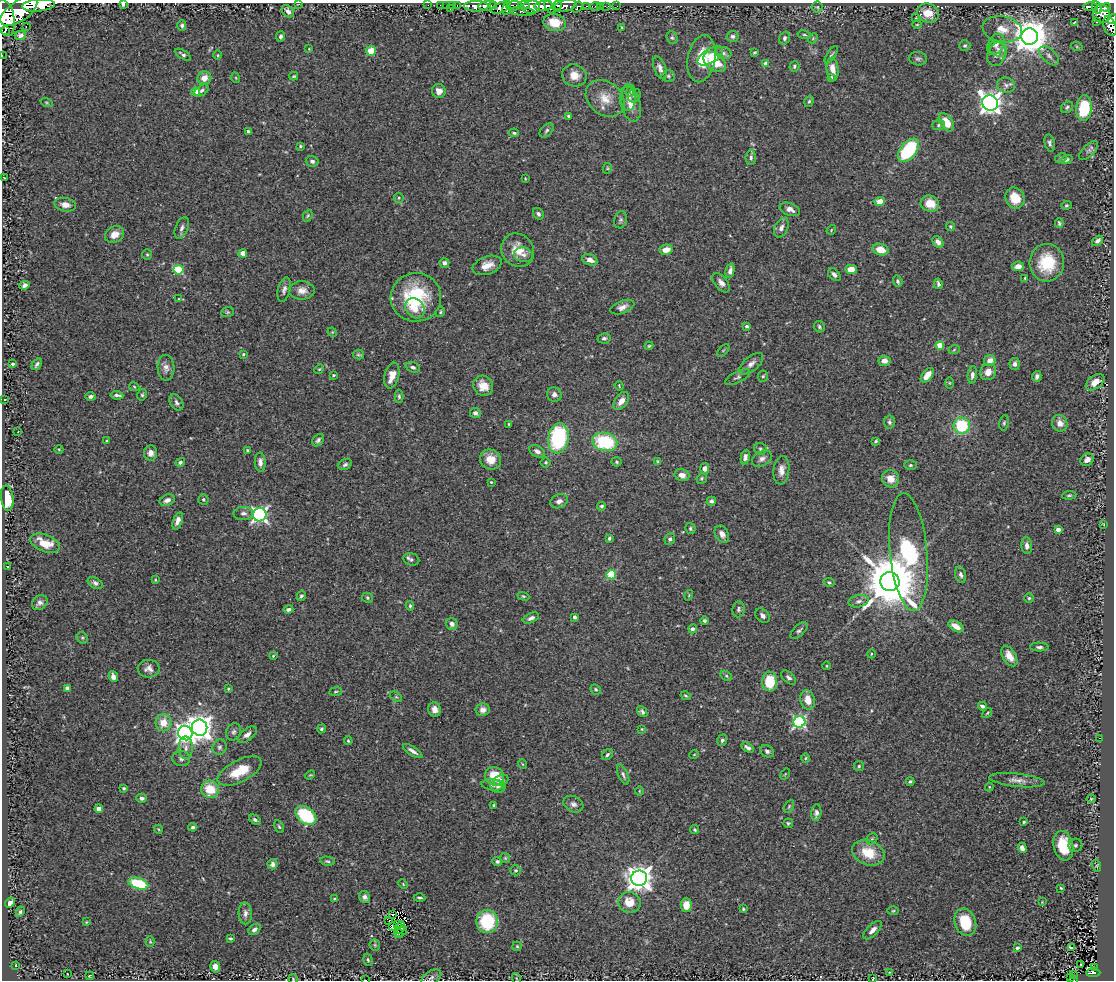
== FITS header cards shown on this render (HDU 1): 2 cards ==
NAXIS1  =                 1112
NAXIS2  =                  978

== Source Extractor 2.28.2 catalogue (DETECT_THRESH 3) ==
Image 1112 x 978 px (HDU 1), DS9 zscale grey, 1 PNG px = 1 image px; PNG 1116 x 982 px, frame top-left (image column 1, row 978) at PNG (2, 3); each listed source drawn as its Kron ellipse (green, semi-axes under 4 px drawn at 4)
Background 0.677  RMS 0.028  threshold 0.0831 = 3 sigma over >= 5 px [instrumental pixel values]
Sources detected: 416; all 416 listed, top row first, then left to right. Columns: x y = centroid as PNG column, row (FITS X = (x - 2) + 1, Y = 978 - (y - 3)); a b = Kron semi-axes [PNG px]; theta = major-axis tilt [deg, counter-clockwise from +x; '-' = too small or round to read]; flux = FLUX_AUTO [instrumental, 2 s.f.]
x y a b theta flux
123 4 4 3 - 3.4
299 4 2 2 - 8.2
39 5 16 6 5 4400
428 5 2 2 - 8.3
440 5 2 2 - 12
446 5 2 2 - 16
457 5 3 2 - 29
524 5 6 3 -7 400
557 5 4 3 - 630
453 6 4 3 - 59
476 6 12 5 0 1900
488 6 9 4 8 1200
494 6 3 2 - 330
514 6 7 4 5 580
544 6 9 4 4 2600
565 6 12 5 13 1400
586 6 4 2 - 110
600 6 2 2 - 7.7
606 6 5 2 - 17
617 6 2 2 - 7.7
531 7 9 6 10 1800
550 7 7 3 -63 1100
577 7 6 4 53 290
595 7 5 4 - 57
817 7 5 5 - 3
1090 7 7 4 -2 250
1097 7 7 3 -66 210
1106 7 5 4 - 430
500 8 10 5 26 820
507 8 7 3 79 580
450 9 3 2 - 82
19 11 21 10 34 7700
288 11 7 5 -49 6.5
522 11 13 4 -5 490
928 13 11 9 -23 29
1102 14 9 8 - 830
5 18 18 9 -79 5900
916 18 3 3 - 1.4
1112 19 5 3 - 300
1075 22 3 3 - 3.5
1096 22 3 2 - 2.2
555 23 11 8 -11 29
917 25 5 3 - 1.9
26 26 3 2 - 99
182 26 5 4 - 3.5
1110 26 10 6 -67 650
622 27 3 2 - 1.5
1002 29 20 13 -10 30
5 31 3 2 - 9900
20 35 6 4 15 6.4
804 35 7 3 -9 2.5
281 36 5 4 - 4.2
733 36 6 5 - 5.1
1030 37 8 8 - 4400
672 38 6 5 - 3.2
784 38 7 5 70 5.1
813 38 5 4 - 2.4
996 44 11 7 62 9.5
965 46 5 5 - 3.3
1077 47 6 4 -19 2.1
309 49 4 3 - 1.4
998 49 9 7 -28 9.8
371 51 5 5 - 48
755 52 4 3 - 2
724 53 8 6 -18 5.9
996 54 12 9 70 11
2 55 2 2 - 7.4
183 55 9 4 -32 4.9
218 55 5 3 - 1.7
831 55 10 4 56 3.9
710 56 14 7 31 17
1049 56 12 6 -43 8.7
702 59 24 13 80 50
918 59 9 6 -8 5.2
715 62 12 8 -38 44
766 64 4 4 - 15
794 66 5 5 - 3.2
660 68 12 6 -70 8.7
833 69 11 6 -84 17
574 75 12 11 - 20
294 76 4 3 - 2.2
668 76 7 5 -3 3.9
831 77 4 3 - 3
204 78 7 6 - 17
236 78 5 3 - 1.7
1006 85 9 7 -16 7.8
202 90 8 5 32 5.5
439 91 7 6 - 14
630 91 6 4 80 2.4
196 92 4 4 - 43
634 96 7 6 - 4.1
628 97 13 7 88 13
605 98 21 16 -39 34
809 101 6 4 71 2.9
46 102 6 3 -19 1.9
990 103 8 7 - 1400
630 104 18 9 -74 20
1067 107 6 5 - 3.7
1084 108 13 8 84 100
568 116 4 3 - 3.2
946 122 10 6 -57 34
938 125 6 5 - 3.7
547 130 8 5 46 4.3
248 131 4 4 - 2.7
514 133 5 3 - 3
1050 143 9 5 -78 5.2
300 146 3 3 - 2.2
908 150 13 8 51 150
1089 151 12 6 46 7.2
751 157 8 5 87 5.2
1061 158 6 5 - 3
1066 160 6 4 15 4.2
312 161 6 5 - 4.9
607 168 5 4 - 2.1
4 178 3 2 - 0.99
525 178 3 2 - 1.4
399 198 5 4 - 2.6
1015 198 11 9 -65 38
880 202 5 4 - 20
930 204 9 8 - 28
65 205 11 6 -11 13
1066 205 5 4 - 2.6
790 209 10 6 -20 11
538 214 6 5 - 5.3
308 216 6 4 67 2.8
621 220 9 6 75 4.6
1059 223 4 3 - 2.8
950 226 4 4 - 2.9
182 228 11 6 67 7.1
781 228 10 6 65 8.1
831 230 5 4 - 1.8
114 235 10 7 28 18
1098 241 6 4 38 5.8
938 242 6 5 - 8.6
518 250 17 15 -52 32
666 250 7 5 9 18
881 250 8 5 -16 30
243 253 4 4 - 15
147 254 5 4 - 2.5
523 255 9 7 -11 8.2
590 260 8 5 -23 10
444 263 5 4 - 6.9
1047 263 19 17 85 70
487 265 15 8 21 20
1018 266 6 4 8 11
851 269 6 4 -1 21
178 270 5 5 - 110
730 271 7 4 77 8
834 275 7 5 -46 6.4
1025 278 3 3 - 2
898 281 6 4 -72 3.6
721 283 11 6 -52 9.5
938 284 5 3 - 4.3
25 285 5 4 - 5.9
284 290 12 6 76 7.8
302 290 13 9 0 15
416 297 25 24 - 140
179 299 4 3 - 1.7
622 307 12 6 20 9.7
415 308 11 9 -52 17
227 312 6 5 - 2.9
440 312 5 3 - 2.4
747 326 4 3 - 4.5
819 327 6 5 - 4
332 332 5 4 - 1.9
604 338 6 5 - 4.2
940 345 4 4 - 41
649 346 4 3 - 1.9
723 350 8 3 45 2.1
954 350 5 3 - 1.8
243 354 4 3 - 2.2
358 355 5 4 - 2.7
884 361 6 5 - 13
990 361 6 5 - 14
13 364 4 3 - 3.3
37 364 6 3 57 4.3
751 364 14 7 40 10
1015 364 6 5 - 7
413 367 7 5 -20 5.2
166 368 13 8 -88 11
319 369 5 4 - 2.3
988 372 8 7 - 16
333 375 4 3 - 2.3
392 375 13 7 76 22
927 375 8 5 50 23
972 375 8 4 83 7.5
763 376 6 5 - 3.1
1037 376 5 4 - 5.6
738 377 14 5 26 5.2
1095 382 10 6 37 23
949 383 6 4 -89 2.3
483 386 10 9 - 22
619 386 5 3 - 1.8
134 387 5 4 - 2.1
554 394 7 7 - 7.3
117 395 6 3 -8 4.5
142 395 6 4 77 2.8
90 396 5 4 - 4.7
399 396 6 4 -89 3.3
5 400 3 3 - 2.1
621 401 10 6 54 14
176 402 9 6 -59 5.5
475 413 5 5 - 5.9
889 422 6 5 - 4.9
1004 423 7 5 79 3.1
1060 423 8 7 - 14
509 424 4 3 - 1.9
962 426 8 8 - 90
18 432 3 2 - 1.4
558 438 15 10 81 180
318 440 7 5 47 4.6
106 441 3 2 - 1.5
876 441 4 3 - 2.5
605 442 13 9 -13 130
59 449 4 3 - 1.6
760 449 6 5 - 3.4
247 450 3 3 - 2.2
537 451 8 5 -30 8.3
150 453 7 6 - 9.8
745 457 7 4 78 6.9
490 459 11 9 -32 24
762 459 11 7 31 8.3
1087 460 7 6 - 12
658 461 4 4 - 2.9
180 462 5 4 - 3.9
260 462 9 5 -88 9.1
546 462 5 5 - 2.6
616 462 5 4 - 2.8
345 465 7 5 26 4.3
910 465 6 4 2 2.9
704 469 5 4 - 10
781 470 14 8 83 14
682 475 7 6 - 14
702 478 5 5 - 3.7
891 479 9 8 - 20
491 482 3 3 - 1.9
1069 495 7 4 5 2.9
7 498 12 6 -83 43
203 499 5 5 - 3
167 500 8 5 23 9.9
559 501 9 7 24 7.8
711 501 5 4 - 4.7
602 506 4 4 - 3.3
243 513 10 6 3 7.3
260 515 7 6 - 560
178 521 9 4 71 9.6
1103 524 4 3 - 1.5
690 528 5 5 - 3.3
1058 530 4 4 - 14
722 534 9 6 -59 11
609 538 3 3 - 3.2
670 539 6 5 - 4.5
45 543 16 8 -21 35
1027 546 8 5 -86 8
909 552 59 19 -85 240
411 559 8 6 -17 5.3
7 566 2 2 - 1.1
611 574 5 4 - 100
961 575 8 5 -72 5.2
155 580 4 3 - 2.1
829 582 5 4 - 2.6
890 582 9 9 - 14000
95 583 8 5 -31 5.5
689 595 5 3 - 1.9
301 596 5 4 - 3.1
523 596 6 4 -19 2.5
367 598 5 5 - 2.9
1029 598 5 5 - 3.3
859 601 10 6 13 7
40 603 8 7 - 7.1
410 606 5 3 - 2.6
288 609 5 4 - 4.3
739 609 8 6 84 4.5
762 616 8 6 -46 6.5
574 617 4 3 - 4.5
531 618 8 4 23 5.8
704 621 4 4 - 3.5
452 624 6 5 - 7.3
956 626 8 5 -32 21
693 629 4 4 - 5.8
799 630 10 5 44 5
82 638 6 5 - 2.8
1039 647 9 4 -2 4.8
871 654 4 3 - 1.5
273 656 4 4 - 2.3
1009 656 11 6 -59 18
827 666 4 3 - 1.4
149 669 11 9 -1 10
726 676 6 4 -31 2.9
113 677 5 4 - 7.9
789 677 9 5 -41 5.3
770 682 10 7 89 57
67 688 4 4 - 5
228 689 4 3 - 2.2
596 689 6 4 -45 3
336 692 6 3 9 2.2
686 696 5 3 - 2.4
396 697 7 3 -35 2.4
808 700 10 7 -76 23
982 706 4 3 - 4.5
435 709 7 6 - 12
483 710 7 6 - 8.8
642 712 6 4 -51 4.4
987 713 5 4 - 2.2
799 722 6 5 - 350
163 723 8 8 - 27
200 728 8 8 - 1900
321 729 5 4 - 3.2
642 729 4 3 - 1.4
234 732 9 7 69 5.8
185 733 7 7 - 900
247 735 11 6 38 9.1
1100 738 3 2 - 2.2
722 740 6 5 - 4
348 741 4 3 - 2.2
220 747 8 7 - 5.4
186 748 11 7 89 10
748 748 7 4 -31 6.3
413 751 11 4 -33 8
767 751 7 6 - 5.3
607 755 6 4 46 3.7
694 755 5 3 - 1.4
806 758 4 3 - 1.9
181 759 9 7 -4 6.4
522 764 5 3 - 1.6
859 766 5 5 - 2.8
240 771 24 11 27 54
785 774 6 3 53 1.5
310 775 5 3 - 1.9
623 775 11 4 -66 5.4
494 776 10 9 - 40
501 780 8 5 19 6.9
1017 780 28 6 -6 15
910 781 4 4 - 3.3
492 785 11 5 -6 5.9
498 786 7 6 - 4.3
989 787 4 4 - 2.1
124 788 3 3 - 2.8
210 789 9 8 - 48
639 791 5 3 - 1.6
142 798 5 4 - 5.3
1091 799 4 4 - 1.6
573 804 10 7 -28 8.3
493 805 4 2 - 1.6
789 806 7 4 64 2.6
99 809 4 4 - 18
816 813 8 5 83 6.5
306 815 12 8 -39 110
255 820 6 4 -32 4.4
1024 822 3 3 - 2.8
788 823 5 4 - 2.7
193 827 4 4 - 3.9
279 827 7 4 -62 2.9
158 829 4 3 - 1.5
695 830 4 4 - 2.4
872 839 6 5 - 3
1075 845 7 6 - 4.3
1063 846 15 9 -77 58
1022 848 5 4 - 9
868 853 17 12 -21 46
505 858 5 5 - 2.5
327 861 7 4 -11 3.2
497 861 5 4 - 4
272 864 5 5 - 5.8
1097 866 6 4 -73 2.4
516 870 5 5 - 3.3
639 878 8 7 - 2000
138 884 10 5 -17 110
403 884 5 3 - 1.7
1061 888 4 3 - 1.7
365 897 6 5 - 6.8
420 898 6 3 -1 3
335 899 4 3 - 2.4
629 902 11 10 - 31
1042 902 2 2 - 1.1
10 903 5 3 - 8
686 905 6 5 - 24
743 909 4 3 - 2.2
893 911 5 3 - 2.2
20 912 5 4 - 3.5
245 913 11 6 -87 9.2
393 914 3 2 - 2.7
389 921 2 2 - 1
487 921 11 11 - 110
86 922 4 3 - 1.4
965 922 14 10 -71 66
397 925 2 2 - 1.5
392 927 3 2 - 1.1
401 927 6 2 71 0.9
254 929 7 4 39 6.4
873 930 12 5 45 11
401 931 6 2 37 2.2
398 933 5 2 - 2.2
230 938 4 3 - 2.8
150 941 5 4 - 2.1
375 945 5 5 - 3.1
517 946 5 4 - 2.3
1071 947 3 3 - 23
1017 948 3 3 - 4.5
368 960 6 4 -73 3
1080 964 3 2 - 2.3
16 965 3 2 - 1.5
215 967 6 5 - 11
1094 968 3 3 - 10
889 972 3 2 - 1.3
1093 973 7 3 0 120
67 974 3 2 - 2.7
1073 975 3 2 - 12
90 976 4 2 - 2.1
431 978 11 6 35 7.2
516 978 5 3 - 1.6
1071 978 3 3 - 28
293 979 5 4 - 2
873 979 3 2 - 1.4
1073 979 3 3 - 22
366 980 3 2 - 8.6
At the frame edge (FLAGS 8, measured only in part): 11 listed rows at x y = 123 4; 299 4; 39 5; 19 11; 5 18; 1112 19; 2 55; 293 979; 873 979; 1073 979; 366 980